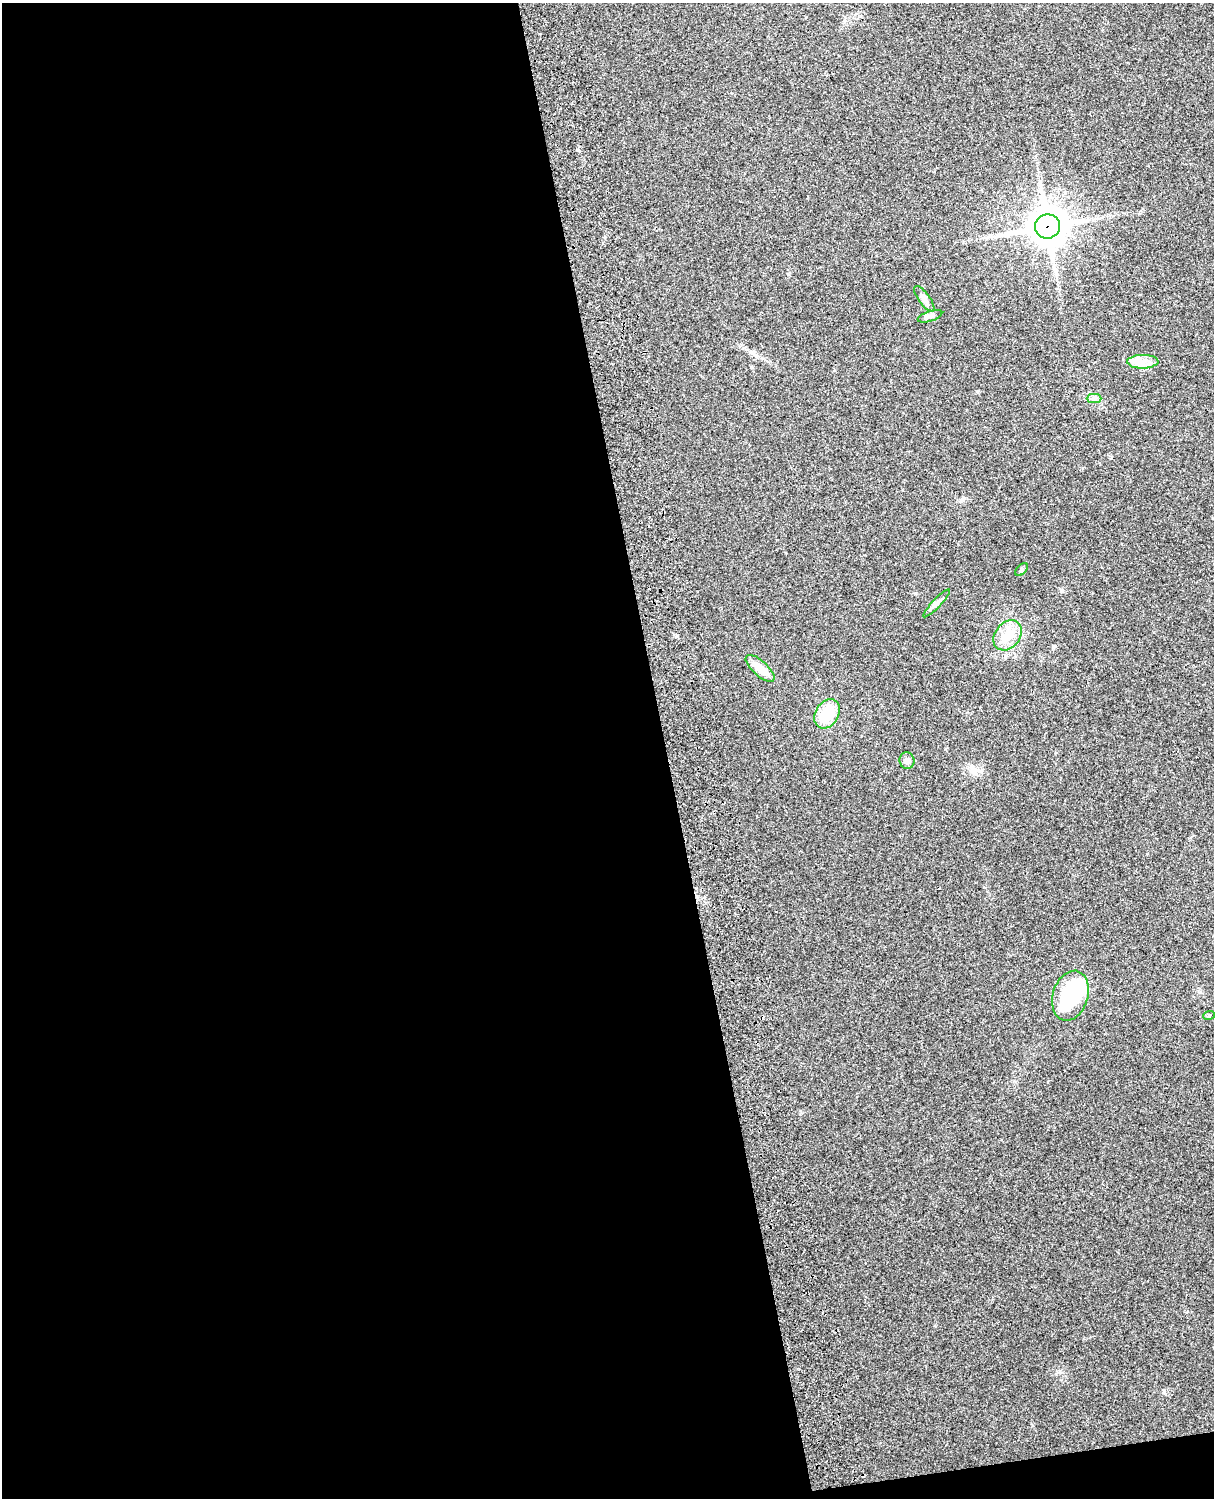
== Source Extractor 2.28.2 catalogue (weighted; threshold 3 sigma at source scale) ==
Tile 9 of 4 x 3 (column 1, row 3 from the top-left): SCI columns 120-1331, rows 165-1660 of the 5088 x 4928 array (HDU 1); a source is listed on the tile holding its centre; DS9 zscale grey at full resolution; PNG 1216 x 1500 px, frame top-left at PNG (2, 3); each listed source drawn as its Kron ellipse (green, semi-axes under 4 px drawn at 4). Shown black and unused: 56% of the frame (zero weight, under 3 of 4 exposures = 6% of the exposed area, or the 3 px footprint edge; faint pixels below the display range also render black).
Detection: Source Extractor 2.28.2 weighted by HDU 2 'WHT'; one run over the whole footprint, this tile lists its part. Background 0.264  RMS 0.0089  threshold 0.0402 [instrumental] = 3 sigma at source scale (4.5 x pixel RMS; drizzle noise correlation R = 1.50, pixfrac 1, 0.05/0.05 arcsec/px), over >= 5 px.
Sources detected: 17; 1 inside a brighter object's white glare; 1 cosmic-ray / hot-pixel residue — neither listed nor drawn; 2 inside a brighter listed object's ellipse — not listed separately; the other 13 listed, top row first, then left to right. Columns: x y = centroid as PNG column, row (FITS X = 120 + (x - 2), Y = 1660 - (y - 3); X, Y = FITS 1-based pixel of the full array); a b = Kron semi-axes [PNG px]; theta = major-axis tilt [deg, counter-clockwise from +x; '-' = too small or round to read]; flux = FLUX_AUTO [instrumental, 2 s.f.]
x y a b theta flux
1048 226 12 12 - 2100
924 299 15 5 -53 4
930 316 13 5 19 3.2
1143 362 15 7 1 7.4
1094 399 7 4 0 2.1
1022 569 8 4 46 1.6
937 603 19 3 46 3.1
1008 635 16 12 52 14
760 668 18 7 -42 13
827 714 16 11 59 28
907 761 8 7 - 3.6
1070 996 25 17 73 68
1209 1015 6 3 20 1.1
Overlapping masked pixels (flux is a lower limit): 1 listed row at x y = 1048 226